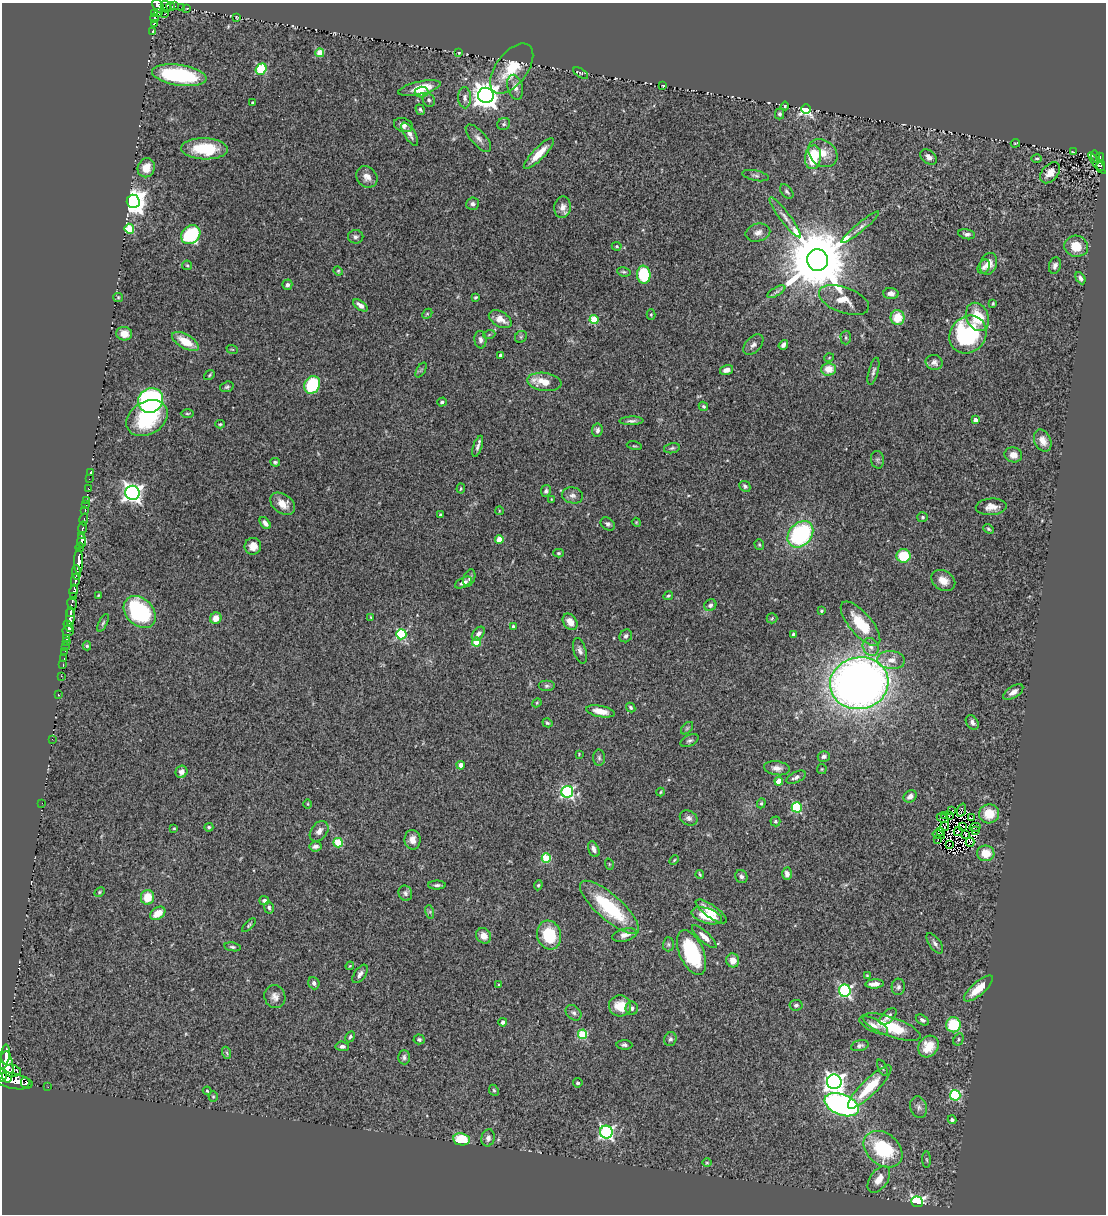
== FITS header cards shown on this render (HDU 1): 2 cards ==
NAXIS1  =                 1104
NAXIS2  =                 1212

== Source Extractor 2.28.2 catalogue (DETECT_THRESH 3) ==
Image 1104 x 1212 px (HDU 1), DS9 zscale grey, 1 PNG px = 1 image px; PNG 1108 x 1216 px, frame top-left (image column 1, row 1212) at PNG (2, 3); each listed source drawn as its Kron ellipse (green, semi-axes under 4 px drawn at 4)
Background 0.935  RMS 0.041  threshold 0.122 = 3 sigma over >= 5 px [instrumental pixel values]
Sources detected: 342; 4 with non-positive FLUX_AUTO (blend fragments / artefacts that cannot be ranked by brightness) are neither listed nor drawn; the other 338 listed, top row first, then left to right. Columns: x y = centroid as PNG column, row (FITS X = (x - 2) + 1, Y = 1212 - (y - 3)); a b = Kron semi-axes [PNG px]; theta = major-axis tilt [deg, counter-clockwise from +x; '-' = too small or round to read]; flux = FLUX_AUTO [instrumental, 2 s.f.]
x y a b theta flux
158 6 7 5 -59 840
175 6 3 2 - 21
166 7 6 5 - 150
171 7 4 3 - 37
182 7 2 2 - 10
187 8 4 2 - 2
155 13 3 2 - 66
159 13 3 2 - 11
164 14 3 2 - 15
236 17 3 2 - 2
154 18 4 3 - 160
154 23 3 3 - 46
153 31 4 2 - 3.1
320 53 4 4 - 96
459 53 3 3 - 2.1
261 69 6 5 - 170
512 69 29 16 53 90
581 73 8 3 -32 3.1
179 75 27 10 -8 280
663 86 3 2 - 1.9
515 87 13 7 -75 16
419 88 22 6 12 49
421 92 7 5 2 19
486 95 8 7 - 3300
465 98 10 6 -88 11
429 100 7 5 -63 5.6
252 103 3 3 - 3.5
785 106 4 4 - 3.6
806 109 5 5 - 580
420 110 5 4 - 5.7
779 114 5 4 - 5.9
504 124 7 6 - 6
403 125 10 7 -19 12
410 134 13 5 -58 13
478 138 17 7 -48 17
1015 143 4 2 - 2.3
205 149 23 10 -2 110
1073 152 3 2 - 1.6
823 153 16 12 -41 44
539 154 20 6 46 48
813 157 12 8 82 120
929 157 9 6 -42 14
1095 157 6 2 -76 36
1100 157 4 3 - 95
1037 159 5 2 - 3.7
1097 163 13 4 -54 11
1101 166 5 2 - 17
146 168 10 8 69 36
1050 173 12 8 49 27
755 176 13 5 -11 7.8
367 177 11 9 -48 19
787 191 8 5 -48 6.6
133 201 7 6 - 3200
473 204 6 6 - 8.1
563 207 11 8 81 17
785 217 25 5 -52 18
860 227 24 4 40 14
129 229 5 4 - 130
758 233 12 9 14 16
967 234 8 5 -11 9.3
191 235 10 8 39 220
356 237 7 7 - 7.8
617 246 5 4 - 3.5
1076 246 12 10 -14 50
817 260 11 10 - 34000
989 264 11 8 71 26
187 265 5 4 - 3.5
1055 266 8 6 75 10
984 267 7 5 60 10
338 271 5 4 - 3
624 272 7 4 -10 4.8
644 275 9 7 -83 140
1080 278 6 4 -62 8.5
287 285 5 5 - 6.9
776 292 10 4 30 7.9
891 294 7 5 -6 14
118 297 5 4 - 3.1
475 297 3 3 - 3.5
844 300 26 13 -20 45
993 304 3 2 - 2.9
360 305 8 4 -36 17
427 314 6 4 44 3.3
651 314 5 4 - 3
898 317 7 7 - 60
977 317 15 11 -66 78
500 319 12 7 -29 26
594 320 4 4 - 110
124 334 8 7 - 34
968 334 20 17 50 330
489 335 6 4 20 3.2
521 337 6 5 - 4.4
846 337 7 5 -88 5.1
480 340 9 6 -83 10
185 341 15 7 -30 59
753 345 12 7 47 11
783 345 5 4 - 9.6
232 349 6 3 -19 2.6
500 355 3 3 - 7.9
829 358 5 3 - 2.4
934 362 8 7 - 12
829 369 7 6 - 39
421 370 8 3 58 3.8
726 370 7 4 16 14
873 371 14 5 75 8.7
209 375 6 4 38 3.8
544 382 17 9 -7 48
312 385 9 7 65 170
227 387 7 5 19 5.2
150 400 13 11 38 640
442 402 5 4 - 5.9
703 406 5 4 - 4.3
187 413 7 3 0 3.7
147 418 22 16 31 190
975 420 4 4 - 21
631 421 12 4 0 8.4
220 424 5 3 - 3.6
597 430 7 5 82 7.1
1043 441 11 8 -64 27
478 446 11 4 71 9.2
634 446 7 3 -12 2.8
672 448 8 5 11 5.7
1013 455 9 7 -9 20
877 460 9 6 -85 6.2
275 462 5 4 - 5
91 472 3 2 - 1.4
89 479 2 2 - 1.6
745 486 6 5 - 5.6
88 488 3 2 - 10
461 488 5 4 - 3.1
546 491 6 4 80 6.4
132 493 7 7 - 1500
573 495 11 8 -10 13
551 499 4 2 - 1.8
86 500 3 2 - 11
283 504 14 9 -35 31
86 505 2 2 - 8.8
991 507 15 8 4 23
85 510 4 2 - 41
499 511 4 3 - 2
440 515 4 3 - 7.8
923 517 5 5 - 5
84 519 6 2 72 86
636 522 4 3 - 2.5
265 523 7 4 -51 14
608 524 7 6 - 7.2
83 528 6 3 78 170
988 529 6 4 -39 4
800 534 15 11 46 340
81 536 3 2 - 520
499 539 4 4 - 51
82 541 6 3 -86 720
759 545 5 5 - 4.3
253 546 8 8 - 23
80 547 4 3 - 250
558 553 5 4 - 4
904 556 7 6 - 89
79 561 13 4 -90 2200
76 572 7 3 -86 380
469 578 9 5 68 7.9
75 580 7 3 79 410
943 581 13 9 -32 29
463 583 9 4 27 13
73 591 6 3 77 500
98 595 4 3 - 2.2
668 596 5 4 - 4.1
73 597 4 3 - 140
72 604 6 4 -77 130
710 605 6 5 - 8.5
821 611 4 4 - 3.7
70 612 5 3 - 640
140 612 18 13 -46 270
70 616 10 3 89 1700
371 617 4 3 - 2.5
216 618 6 5 - 26
772 618 5 5 - 3.9
570 622 9 6 -55 26
103 623 9 4 64 5.1
861 624 27 11 -50 97
68 626 6 3 -59 940
513 626 3 3 - 6.2
68 631 5 5 - 490
401 634 5 5 - 210
478 634 8 5 49 12
794 634 4 4 - 8.5
626 636 7 6 - 9
67 639 3 3 - 14
66 642 2 2 - 15
476 642 4 4 - 85
87 646 4 4 - 3.9
66 647 3 2 - 39
871 647 9 7 -62 15
65 651 2 2 - 6.1
580 651 13 6 -75 11
64 658 3 2 - 11
891 660 14 9 -5 27
63 664 3 2 - 7.2
61 676 2 2 - 22
859 683 29 26 11 2600
547 686 8 5 0 6.2
1013 692 11 6 34 17
58 694 3 2 - 15
537 703 5 4 - 2.9
631 707 5 4 - 5.5
600 711 14 5 -11 34
972 722 8 5 -54 10
547 723 5 4 - 4.3
687 728 7 4 45 5.3
52 739 2 2 - 1.6
690 741 10 5 26 6.9
579 754 3 3 - 2
824 756 6 5 - 7.5
599 758 8 6 -88 6
461 765 4 4 - 28
777 768 13 7 -8 16
822 769 5 4 - 3
181 772 6 5 - 16
796 777 10 5 26 10
779 781 4 4 - 54
567 792 6 6 - 450
660 792 4 3 - 2.6
910 796 7 5 42 14
42 803 2 2 - 9.2
761 803 5 4 - 3.6
308 804 4 3 - 2.4
797 807 5 5 - 210
952 810 4 2 - 1.1
961 810 7 2 71 1.2
989 814 10 9 - 59
949 815 4 3 - 2.8
944 816 3 2 - 1.7
689 818 9 7 -24 11
943 818 6 2 -28 2.7
972 818 4 2 - 4.1
775 821 5 5 - 4.1
945 826 4 2 - 1.6
963 826 2 2 - 1.8
209 827 4 4 - 4
975 827 5 3 - 7.6
174 828 4 3 - 2.8
319 831 11 8 52 15
940 831 3 2 - 2.1
958 831 5 2 - 5.2
976 831 4 2 - 1.1
966 834 3 2 - 4
939 835 6 3 -14 1.9
412 840 10 8 -89 19
938 840 2 2 - 4.7
970 842 4 2 - 2.3
338 843 5 4 - 110
949 844 4 2 - 1.2
315 846 6 5 - 10
594 849 8 5 -68 11
986 853 8 8 - 45
546 858 5 4 - 140
674 860 5 3 - 2.9
609 864 6 3 -72 2.6
700 874 4 3 - 3.6
787 874 6 5 - 14
741 877 7 6 - 8.3
437 885 9 4 1 7.3
538 885 5 4 - 3.5
99 892 6 4 29 3.6
405 893 8 6 -69 7.3
147 897 7 6 - 49
264 901 5 4 - 8.9
269 907 6 5 - 6
609 907 38 12 -41 200
711 911 18 6 -35 34
430 912 7 4 -73 5
158 913 8 6 33 40
707 916 16 7 -17 74
249 925 9 4 46 4.5
549 935 14 12 -73 110
625 935 12 6 14 16
484 936 8 7 - 22
704 937 16 5 -42 21
935 943 12 5 -54 10
668 944 7 5 89 5.4
232 947 8 4 -10 5.7
692 953 24 12 -66 220
733 960 7 6 - 23
350 966 4 3 - 2.7
360 974 10 5 54 12
867 976 3 3 - 2.6
314 983 6 5 - 9.2
875 984 9 4 4 18
499 985 3 3 - 2.2
898 987 8 6 87 8.8
978 989 18 6 41 56
845 991 6 6 - 420
275 997 12 10 -71 18
796 1005 6 5 - 6.4
620 1006 11 10 - 52
632 1008 7 6 - 8.5
573 1013 9 6 -43 7.8
888 1016 10 5 44 13
922 1020 7 4 -30 7.2
503 1022 4 4 - 12
874 1025 16 6 -27 18
953 1025 7 7 - 110
892 1027 30 9 -20 110
583 1034 5 4 - 140
350 1037 6 3 61 4.7
419 1039 5 5 - 6.3
670 1039 7 6 - 6.7
958 1039 6 5 - 4.6
624 1045 8 4 -4 7.2
860 1045 9 5 14 8.1
342 1046 7 5 -6 7.8
928 1047 11 9 54 47
227 1053 6 3 -71 3.8
6 1054 10 4 87 1400
404 1057 7 6 - 7.4
7 1067 16 6 -86 4100
882 1068 8 3 -65 4.3
12 1071 8 6 -11 1000
3 1075 7 3 -89 770
13 1081 19 7 -10 4700
834 1082 7 7 - 1500
25 1083 5 2 - 340
578 1083 5 4 - 5.7
48 1087 2 2 - 6.2
870 1087 29 8 45 97
494 1090 6 4 -67 4.3
207 1091 4 3 - 2.9
955 1095 5 5 - 280
213 1097 5 4 - 3.5
842 1105 18 10 -22 850
919 1107 11 8 -72 12
952 1120 4 4 - 5.8
606 1132 6 6 - 580
488 1138 9 6 76 12
461 1139 8 6 -10 93
883 1149 21 15 -39 210
927 1160 8 4 -88 4.2
707 1163 5 3 - 2.5
879 1179 15 9 55 39
917 1202 6 5 - 490
At the frame edge (FLAGS 8, measured only in part): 2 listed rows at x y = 158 6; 3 1075
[4 non-positive-flux detections neither listed nor drawn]